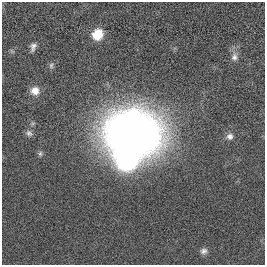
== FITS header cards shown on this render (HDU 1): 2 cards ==
NAXIS1  =                  263
NAXIS2  =                  263

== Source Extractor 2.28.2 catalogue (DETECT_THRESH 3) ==
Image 263 x 263 px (HDU 1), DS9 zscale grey, 1 PNG px = 1 image px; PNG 267 x 267 px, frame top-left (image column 1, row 263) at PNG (2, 2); no overlay
Background 0.00456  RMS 0.053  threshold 0.158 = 3 sigma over >= 5 px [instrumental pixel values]
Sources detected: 11; all 11 listed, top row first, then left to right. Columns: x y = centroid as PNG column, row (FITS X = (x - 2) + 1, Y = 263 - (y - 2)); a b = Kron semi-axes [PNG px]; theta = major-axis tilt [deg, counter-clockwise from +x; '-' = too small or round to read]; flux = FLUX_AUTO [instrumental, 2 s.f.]
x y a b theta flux
97 34 11 10 - 69
33 47 10 6 75 14
234 57 10 8 89 17
51 65 8 6 88 8
35 91 11 10 - 30
29 133 9 8 - 12
132 133 33 26 -8 5000
230 136 8 8 - 15
40 154 7 5 89 7.4
127 160 13 11 -6 880
204 251 10 8 15 13